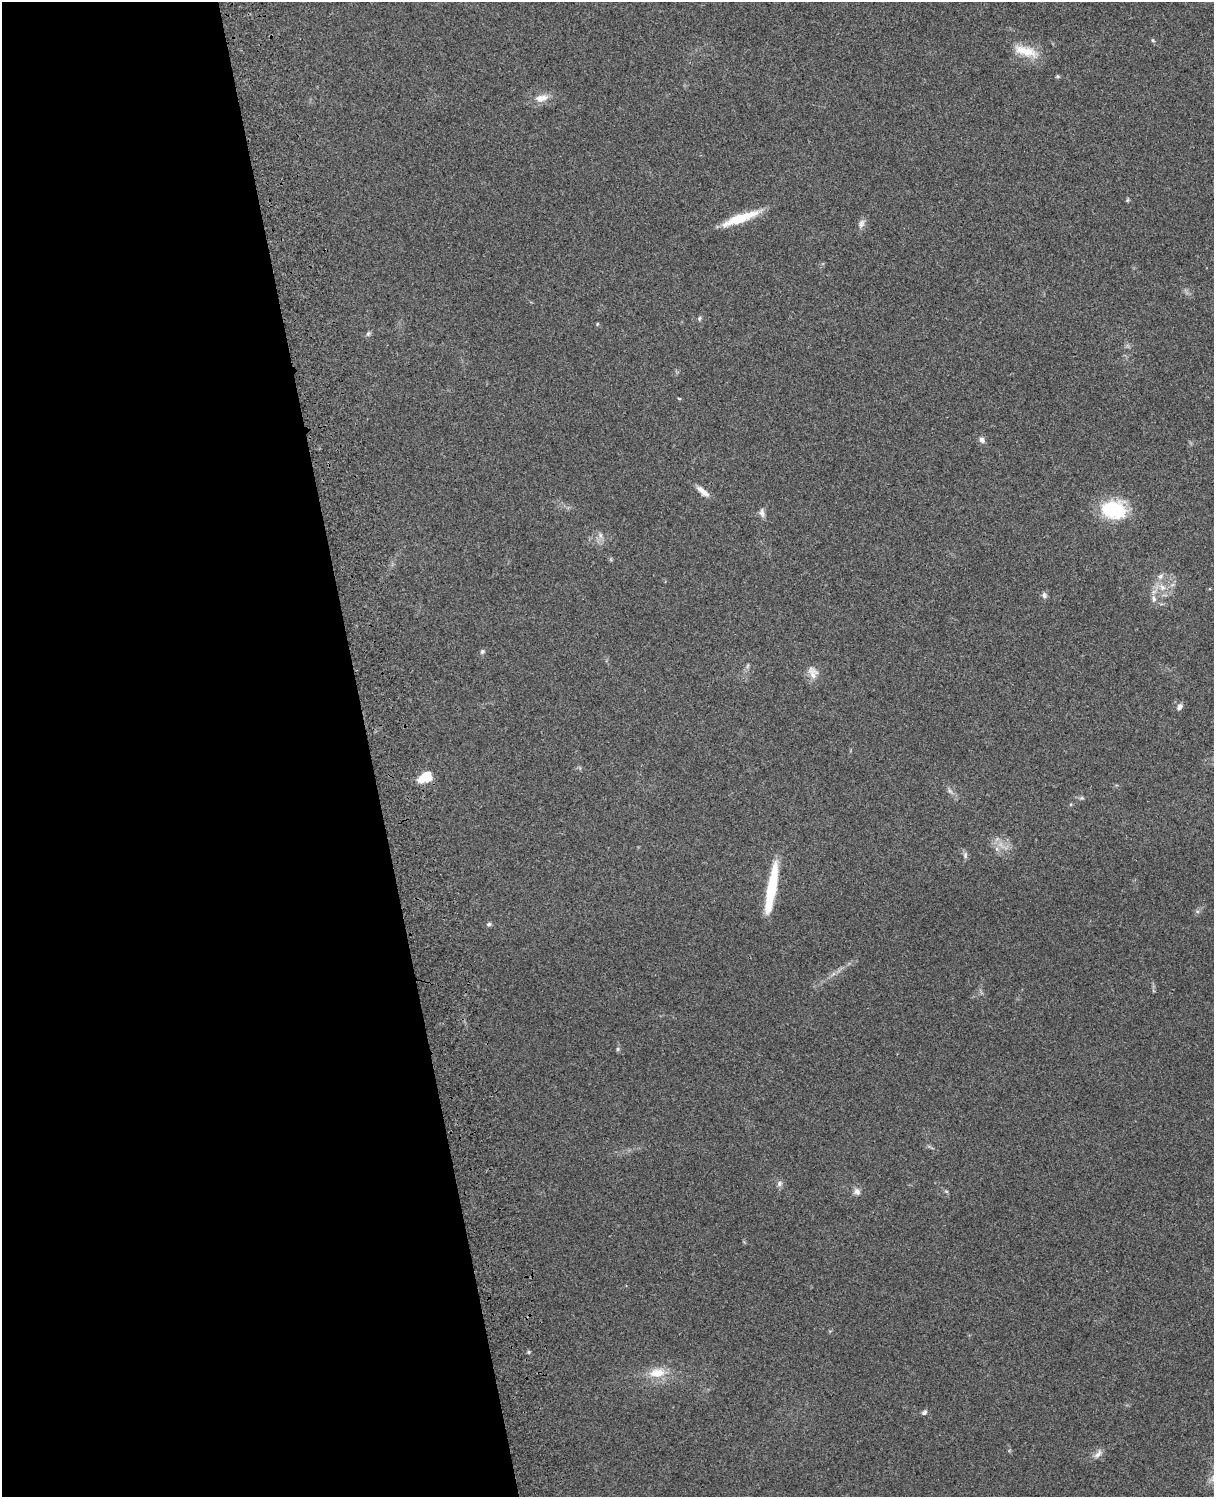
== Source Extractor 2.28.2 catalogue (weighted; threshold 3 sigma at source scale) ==
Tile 5 of 4 x 3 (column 1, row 2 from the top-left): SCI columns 119-1330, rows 1660-3154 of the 5088 x 4927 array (HDU 1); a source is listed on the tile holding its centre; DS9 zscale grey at full resolution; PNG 1216 x 1499 px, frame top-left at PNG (2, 2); no overlay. Shown black and unused: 30% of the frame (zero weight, under 3 of 4 exposures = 6% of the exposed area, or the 3 px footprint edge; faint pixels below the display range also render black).
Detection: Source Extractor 2.28.2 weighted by HDU 2 'WHT'; one run over the whole footprint, this tile lists its part. Background 0.217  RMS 0.0083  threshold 0.0375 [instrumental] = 3 sigma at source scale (4.5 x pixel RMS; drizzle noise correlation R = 1.50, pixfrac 1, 0.05/0.05 arcsec/px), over >= 5 px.
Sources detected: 39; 1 too faint to see at this stretch — not listed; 1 inside a brighter listed object's ellipse — not listed separately; the other 37 listed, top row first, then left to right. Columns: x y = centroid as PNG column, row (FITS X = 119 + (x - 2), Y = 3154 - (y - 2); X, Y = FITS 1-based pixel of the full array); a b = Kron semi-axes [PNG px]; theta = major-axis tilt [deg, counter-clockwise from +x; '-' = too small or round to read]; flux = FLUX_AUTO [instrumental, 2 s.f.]
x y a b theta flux
1153 40 6 4 -59 1.1
1025 51 34 12 -16 18
1057 76 6 4 0 1.1
541 98 18 9 12 8.8
1127 200 6 4 88 1
740 218 44 9 20 26
861 223 12 7 69 3.7
699 318 6 5 - 1.4
597 324 5 3 - 0.76
368 334 8 5 63 1.6
982 440 8 6 -53 3.1
702 491 19 7 -40 6.4
1114 510 25 18 -5 50
762 513 13 7 -82 3.3
1160 576 9 6 41 3
1162 587 9 8 - 5.6
1044 595 8 7 - 2.4
1154 599 8 6 -81 3.2
482 652 7 6 - 1.7
747 666 7 4 71 1.4
813 672 18 12 -62 7.4
1180 707 10 7 50 2.8
425 777 17 11 27 14
950 791 8 5 -45 2.2
1082 798 6 4 -17 1.3
997 849 7 4 -71 2
965 855 10 6 -82 2.2
771 888 53 8 80 46
489 924 7 5 15 1.5
618 1049 6 4 89 1.3
779 1184 8 7 - 2.7
857 1191 9 8 - 3.6
946 1191 6 4 -19 1.1
529 1352 5 4 - 1.1
657 1373 23 12 9 17
924 1412 7 6 - 2.1
1098 1454 15 7 50 4.3